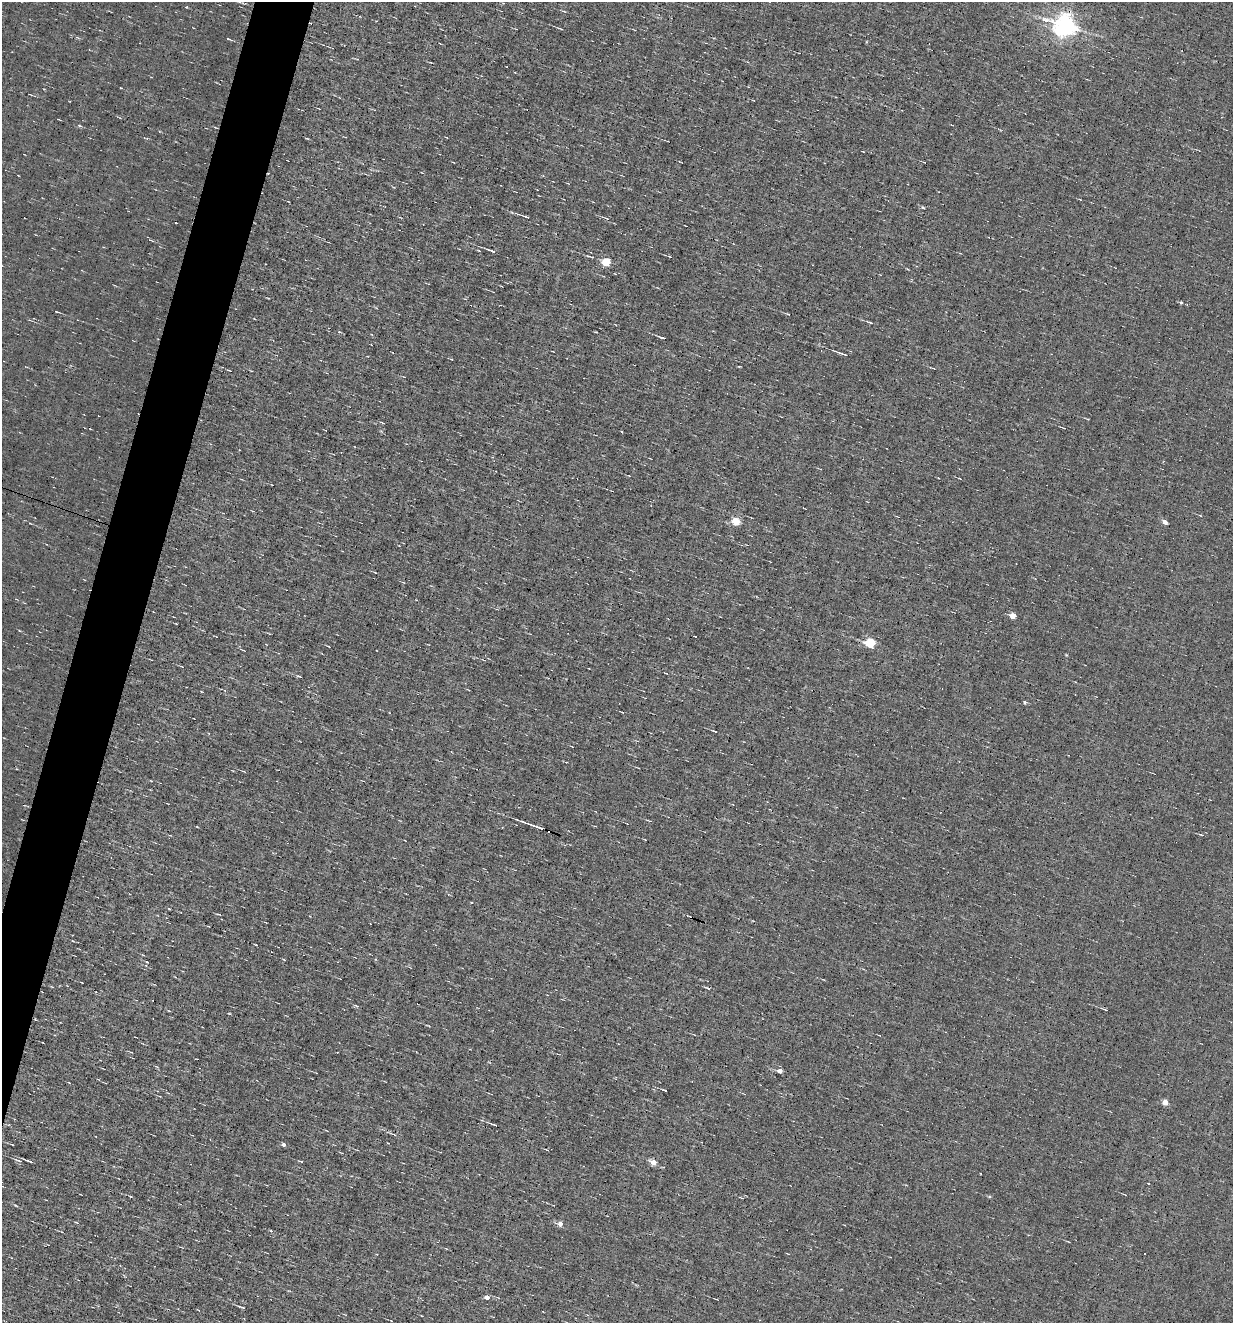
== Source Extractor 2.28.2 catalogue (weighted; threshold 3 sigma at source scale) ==
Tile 7 of 4 x 4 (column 3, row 2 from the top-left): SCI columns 2715-3945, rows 2645-3965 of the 5302 x 5287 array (HDU 1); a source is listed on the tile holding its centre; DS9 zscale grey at full resolution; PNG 1235 x 1325 px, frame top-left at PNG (2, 2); no overlay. Shown black and unused: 4% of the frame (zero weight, under 4 of 8 exposures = <1% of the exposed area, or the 3 px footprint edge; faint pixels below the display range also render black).
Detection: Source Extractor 2.28.2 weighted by HDU 2 'WHT'; one run over the whole footprint, this tile lists its part. Background 0.00382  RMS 0.031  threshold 0.127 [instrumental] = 3 sigma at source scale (4.09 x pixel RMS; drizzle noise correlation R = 1.36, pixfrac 0.8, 0.05/0.05 arcsec/px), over >= 5 px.
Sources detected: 68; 9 cosmic-ray / hot-pixel residue — not listed; the other 59 listed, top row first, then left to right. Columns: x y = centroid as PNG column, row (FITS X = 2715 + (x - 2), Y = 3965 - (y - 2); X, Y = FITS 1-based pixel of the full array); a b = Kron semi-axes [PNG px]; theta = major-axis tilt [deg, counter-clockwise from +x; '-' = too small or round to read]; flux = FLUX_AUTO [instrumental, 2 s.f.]
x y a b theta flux
1066 26 8 7 - 2400
560 29 8 3 -22 3.9
229 39 7 3 -24 3.4
79 126 6 4 -19 4.5
1080 199 3 2 - 1.9
923 208 5 4 - 5.4
526 216 10 3 -20 7
607 218 7 4 -26 4.9
491 250 9 2 -18 9.2
669 256 5 2 - 2.2
606 262 5 5 - 130
1181 302 4 3 - 3.9
56 312 5 2 - 3.2
788 314 4 2 - 2.2
870 323 7 3 -24 4.9
662 337 8 2 -18 5.4
842 353 16 3 -20 12
451 359 4 3 - 2.1
230 371 5 2 - 2
251 371 3 2 - 1.9
382 422 6 2 -21 2.4
1063 428 5 2 - 2.7
820 469 3 3 - 1.7
736 522 5 4 - 110
1165 522 4 4 - 20
30 523 4 2 - 2.1
1013 616 4 4 - 48
870 643 5 5 - 200
243 650 7 2 -24 2.8
1066 655 3 2 - 3.1
666 673 4 2 - 1.9
299 676 7 3 -19 4.9
1076 682 3 2 - 1.6
1025 702 4 4 - 4.8
622 712 3 3 - 2.2
715 731 3 3 - 4.2
243 771 4 2 - 2.3
197 827 3 2 - 1.9
537 827 20 3 -20 28
143 955 5 3 - 2.2
147 962 3 2 - 2.3
357 1006 6 4 -32 3.7
1104 1009 9 2 -20 3.5
169 1011 4 2 - 2.2
780 1071 4 4 - 17
1165 1102 4 4 - 37
494 1124 9 3 -19 5.7
394 1134 6 3 -15 3.9
284 1145 4 3 - 12
547 1150 5 3 - 2.2
18 1160 10 4 -26 7
29 1161 9 2 -20 8
653 1163 4 4 - 54
1148 1184 4 3 - 4.2
130 1196 4 3 - 2.2
76 1222 5 3 - 2.3
560 1224 5 5 - 18
487 1298 5 4 - 16
242 1307 7 2 -22 5.6
Unlisted compact peaks at least as high as the median listed source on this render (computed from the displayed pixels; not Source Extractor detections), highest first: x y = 15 1205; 989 1196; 707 988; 665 1090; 121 88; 596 332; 512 212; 19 630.